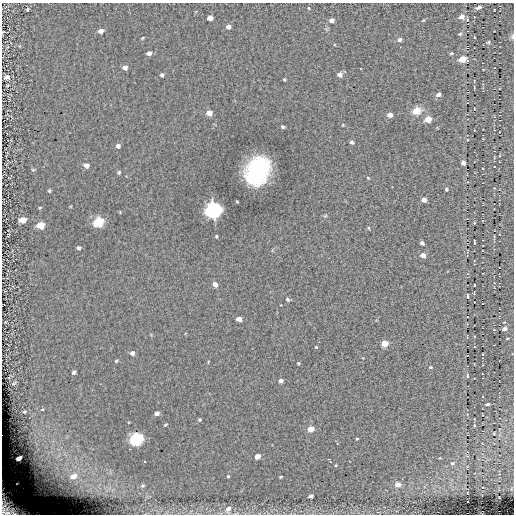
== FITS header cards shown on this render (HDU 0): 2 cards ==
NAXIS1  =                  512
NAXIS2  =                  512

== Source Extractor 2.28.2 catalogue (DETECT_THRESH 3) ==
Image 512 x 512 px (HDU 0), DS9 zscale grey, 1 PNG px = 1 image px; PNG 516 x 516 px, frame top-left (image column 1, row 512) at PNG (2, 3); no overlay
Background 0.121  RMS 4.8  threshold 14.3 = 3 sigma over >= 5 px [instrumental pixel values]
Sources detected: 103; all 103 listed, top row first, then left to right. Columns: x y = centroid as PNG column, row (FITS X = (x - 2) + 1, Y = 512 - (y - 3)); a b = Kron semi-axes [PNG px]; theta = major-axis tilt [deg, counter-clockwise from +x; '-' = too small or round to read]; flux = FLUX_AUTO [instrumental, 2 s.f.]
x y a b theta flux
479 7 6 4 25 880
309 8 3 3 - 280
27 9 3 3 - 310
494 10 3 2 - 220
462 16 7 6 - 1400
210 18 5 4 - 2200
467 19 4 4 - 310
332 20 4 4 - 1200
228 27 4 4 - 1400
101 31 5 4 - 1700
3 32 3 2 - 260
460 34 5 4 - 400
474 37 3 2 - 210
512 37 6 4 -90 670
143 38 3 2 - 320
400 40 5 5 - 700
488 42 4 4 - 350
149 53 4 4 - 1600
451 53 5 3 - 340
463 59 6 5 - 4900
125 67 4 4 - 1500
340 74 5 5 - 1500
162 75 4 3 - 640
7 77 5 4 - 1500
284 79 3 3 - 290
438 94 5 4 - 910
417 111 10 8 20 3400
209 113 5 4 - 3200
390 115 4 4 - 1900
428 119 5 5 - 5300
343 125 3 3 - 250
283 127 4 3 - 440
467 140 3 2 - 240
352 142 4 3 - 690
118 146 4 4 - 980
463 163 4 4 - 920
86 165 5 4 - 1500
33 170 5 4 - 350
257 171 19 15 64 46000
119 172 4 4 - 440
368 178 4 3 - 240
446 189 3 3 - 390
49 191 4 4 - 380
424 200 5 4 - 1900
237 201 3 2 - 250
213 210 7 6 - 150000
325 216 6 3 19 360
23 220 6 4 17 5700
99 222 6 5 - 24000
474 223 3 2 - 270
40 225 6 5 - 8700
368 228 4 3 - 270
216 236 3 3 - 350
494 237 10 2 90 390
474 242 5 2 - 270
422 243 4 4 - 860
79 248 4 4 - 550
423 255 5 4 - 2200
215 284 5 4 - 2000
474 285 3 2 - 310
467 296 4 2 - 490
287 299 5 4 - 480
239 319 5 4 - 2100
505 329 5 4 - 1200
494 330 4 2 - 210
385 343 5 4 - 6900
316 347 3 3 - 270
132 353 5 5 - 990
116 361 4 3 - 320
298 363 3 2 - 330
430 367 4 3 - 390
74 372 5 3 - 610
467 376 5 3 - 400
281 381 4 4 - 1200
14 383 5 3 - 290
487 404 4 3 - 700
42 410 3 3 - 1100
24 412 3 3 - 330
157 413 5 4 - 1200
199 420 4 4 - 400
165 424 4 3 - 320
474 425 4 2 - 240
311 429 5 4 - 3800
494 433 3 2 - 210
137 439 7 5 28 59000
357 439 3 2 - 290
129 449 3 2 - 320
258 456 5 4 - 2700
19 458 5 4 - 2600
328 459 3 2 - 330
144 461 3 3 - 470
330 462 3 2 - 420
452 463 6 4 -10 520
336 465 4 3 - 260
73 476 12 9 29 5000
228 476 4 4 - 320
281 477 3 2 - 340
398 484 6 5 - 2700
142 486 6 5 - 550
311 496 4 3 - 920
499 497 3 2 - 210
9 508 22 14 -39 9300
228 509 8 6 62 1700
At the frame edge (FLAGS 8, measured only in part): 3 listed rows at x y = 3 32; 512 37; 9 508